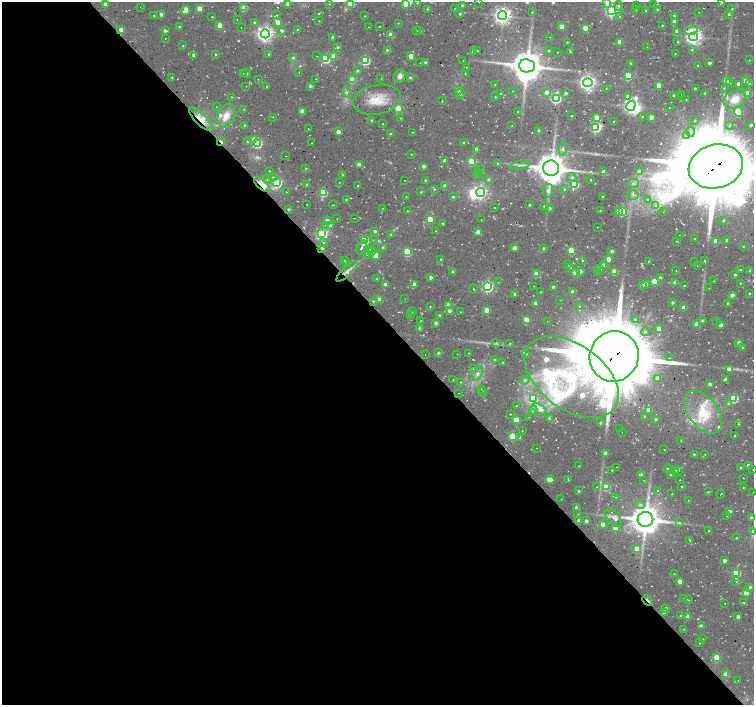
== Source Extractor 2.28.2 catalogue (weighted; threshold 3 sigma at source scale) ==
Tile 9 of 4 x 4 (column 1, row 3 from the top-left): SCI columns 26-1528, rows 1628-3032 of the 6037 x 5999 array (HDU 1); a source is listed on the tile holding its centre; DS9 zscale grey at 2 x 2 block average (1 PNG px = mean of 2 x 2 image px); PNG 756 x 707 px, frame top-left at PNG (2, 2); each listed source drawn as its Kron ellipse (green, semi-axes under 4 px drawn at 4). Shown black and unused: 55% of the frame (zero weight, under 2 of 3 exposures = <1% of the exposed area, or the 3 px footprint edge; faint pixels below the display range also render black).
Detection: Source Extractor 2.28.2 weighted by HDU 2 'WHT'; one run over the whole footprint, this tile lists its part. Background 0.0519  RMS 0.0082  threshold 0.0367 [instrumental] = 3 sigma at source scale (4.5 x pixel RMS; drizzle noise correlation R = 1.50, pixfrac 1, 0.0396/0.0396 arcsec/px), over >= 5 px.
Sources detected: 535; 13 too faint to see at this stretch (2 x 2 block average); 7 inside a brighter object's white glare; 12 cosmic-ray / hot-pixel residue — neither listed nor drawn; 1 coinciding with a brighter row at this scale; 21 inside a brighter listed object's ellipse — not listed separately; the other 481 listed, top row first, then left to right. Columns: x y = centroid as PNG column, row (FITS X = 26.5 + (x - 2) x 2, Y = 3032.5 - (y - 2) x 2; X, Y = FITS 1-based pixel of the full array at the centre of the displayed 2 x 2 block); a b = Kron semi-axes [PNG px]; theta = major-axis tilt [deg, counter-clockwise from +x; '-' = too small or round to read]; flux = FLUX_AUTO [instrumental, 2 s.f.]
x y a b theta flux
479 2 2 2 - 0.68
722 2 4 3 - 2.4
350 3 3 3 - 63
417 3 3 2 - 1.5
607 3 4 4 - 11
106 4 3 3 - 11
288 4 3 3 - 15
329 4 3 2 - 1.2
405 5 3 3 - 10
462 5 4 2 - 2.9
637 5 2 2 - 0.63
654 5 2 2 - 0.51
619 6 5 3 - 4.1
140 7 2 2 - 0.51
200 8 3 3 - 34
244 8 4 3 - 48
454 8 2 2 - 0.76
427 9 4 2 - 2
732 9 3 2 - 1.6
186 10 4 3 - 32
636 10 2 2 - 0.79
646 10 3 2 - 1.8
657 10 2 2 - 4.9
611 11 4 4 - 390
532 12 3 2 - 1.1
699 12 2 2 - 0.74
161 14 2 2 - 7.5
319 14 2 2 - 1.3
460 14 3 2 - 3
729 14 3 3 - 3.2
154 15 2 2 - 1.3
277 15 2 2 - 1.1
365 16 2 2 - 1.1
503 16 4 4 - 920
620 16 2 2 - 1.7
675 16 3 3 - 3.6
212 17 2 2 - 1.8
237 20 2 2 - 0.63
319 21 2 2 - 0.9
674 21 3 2 - 8.5
278 22 4 3 - 18
254 23 3 3 - 5.6
398 23 3 2 - 0.83
662 25 2 2 - 1.6
220 26 3 3 - 32
379 26 3 2 - 0.98
562 26 3 3 - 31
179 27 2 2 - 3.6
368 27 2 2 - 0.73
241 28 2 2 - 0.58
585 28 3 3 - 38
121 30 3 3 - 16
298 30 2 2 - 3.2
691 30 6 4 18 23
165 31 3 2 - 5
282 31 2 2 - 5.4
416 31 2 2 - 0.69
420 31 3 2 - 2.1
677 31 3 3 - 9.1
265 34 4 4 - 820
391 35 3 3 - 23
333 37 2 2 - 8.3
550 37 2 2 - 0.64
694 37 4 4 - 840
165 39 2 2 - 0.94
567 42 2 2 - 1.4
620 42 3 3 - 24
678 42 3 2 - 1.9
183 46 3 2 - 1.6
338 47 3 3 - 3.1
647 47 2 2 - 0.55
387 50 2 2 - 3.3
692 50 3 3 - 1.7
477 51 2 2 - 0.87
549 51 3 3 - 1.7
474 52 3 2 - 11
557 52 2 2 - 0.7
570 52 3 2 - 1.7
215 54 3 2 - 2.1
675 54 2 2 - 1.5
194 55 3 2 - 7.8
269 55 2 2 - 3.7
317 56 2 2 - 0.63
334 56 3 3 - 32
411 56 3 3 - 34
293 58 3 3 - 3.6
326 59 4 3 - 140
463 60 2 2 - 0.68
749 60 2 2 - 0.67
365 61 3 3 - 160
420 63 2 2 - 0.48
426 63 3 2 - 6.4
630 63 3 2 - 2.2
709 63 2 2 - 5.6
698 65 2 2 - 1.5
527 66 8 6 -5 4000
466 67 2 2 - 0.78
357 70 3 2 - 2.6
246 73 4 3 - 3.3
299 73 2 2 - 0.57
465 73 3 2 - 1.3
243 74 3 2 - 0.95
400 76 7 5 63 10
628 76 3 3 - 120
410 77 2 2 - 3.6
172 78 3 2 - 1.3
381 78 3 2 - 0.85
258 79 2 2 - 0.8
316 79 2 2 - 0.72
352 80 3 3 - 54
726 80 3 3 - 59
746 81 3 3 - 28
588 83 5 4 - 730
730 83 3 3 - 5.3
749 83 3 3 - 4
739 84 3 3 - 17
495 85 2 2 - 0.99
658 85 3 3 - 25
246 86 2 2 - 0.65
310 86 3 3 - 5.6
267 87 3 2 - 1.6
606 88 2 2 - 0.91
695 88 2 2 - 2.9
724 88 3 2 - 1.6
458 90 4 3 - 4.7
512 91 2 2 - 0.74
347 92 5 2 - 3.2
546 92 3 3 - 12
501 93 3 2 - 1.2
565 93 3 3 - 4.8
705 93 2 2 - 2.7
460 94 5 3 - 2.9
748 94 3 3 - 40
674 95 2 2 - 2.9
682 95 2 2 - 1
628 96 4 3 - 11
232 97 2 2 - 0.95
495 97 2 2 - 1.4
681 97 2 2 - 0.82
556 98 4 4 - 260
735 99 12 8 26 36
377 100 24 15 11 50
686 100 2 2 - 1.2
442 101 3 2 - 0.89
631 106 5 4 - 580
216 107 2 2 - 0.54
398 108 3 3 - 95
669 108 2 2 - 0.66
244 109 2 2 - 0.84
302 111 3 3 - 18
518 112 3 2 - 1.1
738 112 4 3 - 110
226 116 12 8 65 26
571 116 3 2 - 0.97
273 117 2 2 - 1.3
642 117 2 2 - 1
651 117 3 3 - 18
401 118 2 2 - 0.92
597 118 3 3 - 41
201 119 16 5 -45 27
371 120 3 2 - 2.3
695 121 2 2 - 1.2
613 122 2 2 - 2.1
383 124 2 2 - 0.98
245 125 3 2 - 2.9
512 125 2 2 - 0.91
730 125 3 3 - 2.2
751 125 2 2 - 4.9
596 127 4 3 - 190
308 129 2 2 - 0.95
538 130 2 2 - 3
338 132 3 3 - 16
412 132 2 2 - 0.93
690 132 5 4 - 4.8
391 134 2 2 - 2.2
686 135 4 4 - 3.7
254 139 3 3 - 21
221 142 4 2 - 13
247 142 3 2 - 2
258 143 3 3 - 140
312 143 2 2 - 1.4
463 143 2 2 - 3.6
563 149 6 4 85 6.3
476 150 3 3 - 19
411 154 2 2 - 1.4
286 156 2 2 - 0.92
444 161 3 2 - 7.3
472 162 3 3 - 84
498 163 3 2 - 1.6
359 164 3 3 - 17
520 165 10 3 11 6.6
424 166 2 2 - 7.9
716 166 27 22 13 22000
306 168 3 2 - 1.7
551 168 8 7 - 4100
481 170 2 2 - 1.2
269 171 3 2 - 0.93
477 171 3 2 - 1.1
604 172 3 3 - 31
639 172 4 4 - 11
343 175 3 2 - 2.1
477 175 3 2 - 1
273 177 4 3 - 2.8
572 177 4 4 - 6.1
268 179 4 3 - 3.3
425 180 2 2 - 2.7
488 180 3 3 - 2.8
591 180 2 2 - 1.5
405 181 2 2 - 0.82
339 182 2 2 - 0.77
277 183 4 4 - 240
633 183 5 4 - 6.3
574 184 4 3 - 89
262 185 9 4 -41 54
307 185 3 3 - 3.1
358 185 2 2 - 0.88
445 186 3 3 - 12
434 189 4 2 - 1.3
564 189 3 3 - 2.6
548 191 7 5 83 10
286 192 2 2 - 0.83
421 192 2 2 - 1.4
481 192 4 4 - 420
323 193 3 3 - 95
633 195 6 4 4 5.7
603 196 2 2 - 2.6
406 197 2 2 - 0.74
453 197 3 2 - 2.7
346 199 3 2 - 1.5
647 199 3 3 - 2.7
307 205 2 2 - 0.73
333 205 4 2 - 0.89
529 205 2 2 - 2.7
655 205 4 3 - 4.9
545 207 4 4 - 6.5
494 208 2 2 - 0.75
549 208 4 3 - 5.7
289 209 2 2 - 3.1
383 209 4 2 - 1.5
407 211 2 2 - 0.74
600 211 3 2 - 1.2
618 211 4 3 - 9
622 212 3 3 - 160
663 212 2 2 - 0.8
354 218 2 2 - 0.71
337 219 2 2 - 0.72
430 219 3 3 - 86
481 220 2 2 - 0.67
724 220 3 2 - 2.7
327 221 3 3 - 16
443 223 2 2 - 1.8
325 225 3 2 - 1.4
330 226 3 3 - 10
597 227 2 2 - 0.77
375 231 3 3 - 4
435 231 3 2 - 0.9
478 232 3 3 - 11
322 234 4 4 - 310
391 235 3 2 - 2.1
679 235 2 2 - 0.59
694 238 2 2 - 0.87
373 240 3 2 - 0.86
727 240 2 2 - 7
364 241 3 3 - 140
676 241 3 2 - 0.98
716 241 3 3 - 32
323 243 3 3 - 1.8
743 246 2 2 - 1.5
362 247 7 2 68 4.2
382 247 3 3 - 2.2
322 248 3 2 - 4.1
515 248 3 3 - 15
543 248 2 2 - 2.8
370 249 3 2 - 1.4
571 250 3 3 - 80
372 251 3 3 - 2.1
612 251 2 2 - 5.4
407 252 3 3 - 120
367 254 4 3 - 2
376 255 3 3 - 59
440 259 3 2 - 0.94
609 259 3 3 - 29
344 260 3 2 - 1.1
582 260 3 2 - 1.8
648 261 4 2 - 1
704 261 3 2 - 2
695 262 2 2 - 1.1
346 263 2 2 - 1.2
567 265 3 3 - 1.7
603 265 3 3 - 14
697 266 2 2 - 0.62
570 268 3 3 - 13
600 268 3 3 - 14
741 270 3 3 - 3.1
750 270 3 2 - 2.4
347 271 14 4 43 10
580 271 3 3 - 11
676 271 2 2 - 1.2
453 272 3 3 - 4.1
598 272 3 3 - 1.5
615 272 3 3 - 48
575 273 3 3 - 44
537 274 3 3 - 40
735 275 3 2 - 3.9
430 277 2 2 - 7.8
660 278 4 3 - 4.4
376 279 2 2 - 1.6
714 281 3 2 - 0.81
498 282 2 2 - 0.72
655 282 3 3 - 73
675 283 3 3 - 20
740 283 2 2 - 1.3
415 284 3 3 - 18
646 284 3 3 - 15
385 285 3 3 - 10
684 285 2 2 - 1.3
534 286 2 2 - 0.68
642 286 3 3 - 8.7
488 287 4 4 - 310
553 287 2 2 - 4
709 288 2 2 - 0.72
474 289 4 2 - 1.5
541 292 2 2 - 0.74
573 292 4 3 - 7.7
749 293 3 2 - 1.5
515 294 3 2 - 5.7
732 295 4 2 - 8
379 299 3 3 - 21
405 299 2 2 - 0.58
560 300 2 2 - 0.54
373 301 2 2 - 2.4
672 302 2 2 - 3.6
535 303 3 3 - 12
727 303 2 2 - 2.4
448 305 3 3 - 39
579 306 3 2 - 1.2
430 307 2 2 - 1.2
684 308 3 3 - 28
487 310 3 3 - 27
412 311 3 2 - 1.7
449 311 3 3 - 6.6
461 312 2 2 - 0.98
410 314 3 3 - 3
439 315 2 2 - 2.7
635 319 4 3 - 3.3
421 320 3 2 - 0.91
526 320 3 3 - 52
702 320 3 3 - 2.8
547 321 2 2 - 0.57
716 321 2 2 - 0.8
436 323 2 2 - 6.6
696 324 3 3 - 21
720 325 3 3 - 11
419 328 4 2 - 5.5
659 329 3 3 - 23
645 332 4 3 - 4
496 343 4 4 - 3
510 343 3 2 - 1.5
739 343 3 3 - 20
742 347 2 2 - 1.9
438 353 3 2 - 3.8
469 353 2 2 - 1
425 354 2 2 - 1
457 354 2 2 - 0.68
525 354 3 3 - 7.8
614 356 25 24 - 24000
670 358 2 2 - 0.65
494 360 3 3 - 2.1
503 363 3 2 - 2.9
473 369 3 2 - 1.9
729 369 4 3 - 16
477 373 8 4 60 8.5
572 377 53 32 -36 240
658 378 3 3 - 22
453 380 2 2 - 0.7
525 380 4 4 - 3.9
725 380 3 2 - 5.1
461 382 2 2 - 1.1
710 384 3 3 - 5.3
481 389 3 2 - 0.74
483 392 4 2 - 1.5
459 393 2 2 - 0.73
533 399 4 4 - 100
734 399 3 3 - 110
728 403 3 3 - 2.5
516 406 2 2 - 1.5
539 409 8 4 -30 23
533 410 4 4 - 4.2
648 410 3 3 - 23
703 412 24 14 -54 71
510 414 2 2 - 1.3
529 417 3 2 - 1.5
645 417 3 2 - 2.9
549 418 2 2 - 2.8
655 419 2 2 - 3.8
516 420 3 3 - 56
600 423 3 2 - 2.3
739 424 3 2 - 1
620 429 2 2 - 0.98
522 431 2 2 - 0.97
622 432 2 2 - 0.47
513 436 3 3 - 89
735 436 3 3 - 1.7
519 438 3 2 - 1.4
681 441 3 2 - 1.4
537 448 2 2 - 0.65
664 450 2 2 - 0.81
606 453 3 3 - 13
694 454 2 2 - 2.4
705 454 2 2 - 0.87
579 465 2 2 - 0.68
748 465 2 2 - 5.6
617 467 2 2 - 0.78
740 467 3 2 - 2.1
667 468 4 2 - 2.1
612 470 2 2 - 1.4
678 470 2 2 - 1.7
753 470 2 2 - 0.72
676 471 2 2 - 4.7
642 475 3 3 - 8.9
670 475 2 2 - 1.8
743 478 2 2 - 0.69
550 479 4 3 - 26
568 480 4 2 - 2.5
643 480 2 2 - 0.72
680 480 2 2 - 0.72
597 487 2 2 - 0.99
606 487 3 3 - 67
682 487 2 2 - 1.7
743 488 2 2 - 1.2
578 491 2 2 - 2.8
657 491 3 3 - 2
708 492 3 2 - 1.1
753 492 2 2 - 0.47
672 494 2 2 - 0.61
721 494 4 2 - 0.92
616 497 4 2 - 1.5
561 499 2 2 - 0.58
688 500 2 2 - 0.78
640 505 5 4 - 5.3
576 507 2 2 - 4.6
729 511 3 2 - 9.6
578 514 2 2 - 0.56
727 516 2 2 - 0.97
613 518 11 6 -50 8.8
751 518 3 2 - 7
645 519 8 7 - 4100
579 521 3 3 - 12
586 521 2 2 - 6.4
679 522 4 3 - 2.7
603 524 3 3 - 20
615 528 3 3 - 27
709 531 2 2 - 0.84
753 531 4 3 - 3.6
736 538 2 2 - 1.3
690 541 2 2 - 1
637 548 3 3 - 22
724 561 2 2 - 8.1
674 574 2 2 - 1.1
736 574 3 3 - 120
680 581 3 3 - 25
736 581 4 2 - 1.8
750 587 3 3 - 3.8
746 593 3 3 - 22
683 599 2 2 - 0.83
648 600 6 2 -44 14
688 600 4 2 - 1.2
725 603 2 2 - 0.73
744 603 2 2 - 1.1
666 609 2 2 - 5.6
664 612 3 3 - 10
680 615 2 2 - 1.8
688 616 3 3 - 20
738 617 2 2 - 6.8
701 626 3 2 - 11
684 629 2 2 - 0.83
703 639 2 2 - 1.1
699 643 2 2 - 1.6
717 657 3 3 - 70
726 674 3 3 - 32
738 680 2 2 - 0.71
Overlapping masked pixels (flux is a lower limit): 9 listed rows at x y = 121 30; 201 119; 221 142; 716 166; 262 185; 322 248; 347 271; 614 356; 648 600
Isophote crosses this tile's border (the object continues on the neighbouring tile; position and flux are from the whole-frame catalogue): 12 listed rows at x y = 479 2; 722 2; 350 3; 607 3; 288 4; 405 5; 611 11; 716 166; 753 470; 753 492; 751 518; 753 531
Diffuse or blended objects may show on this block-average render without a row.